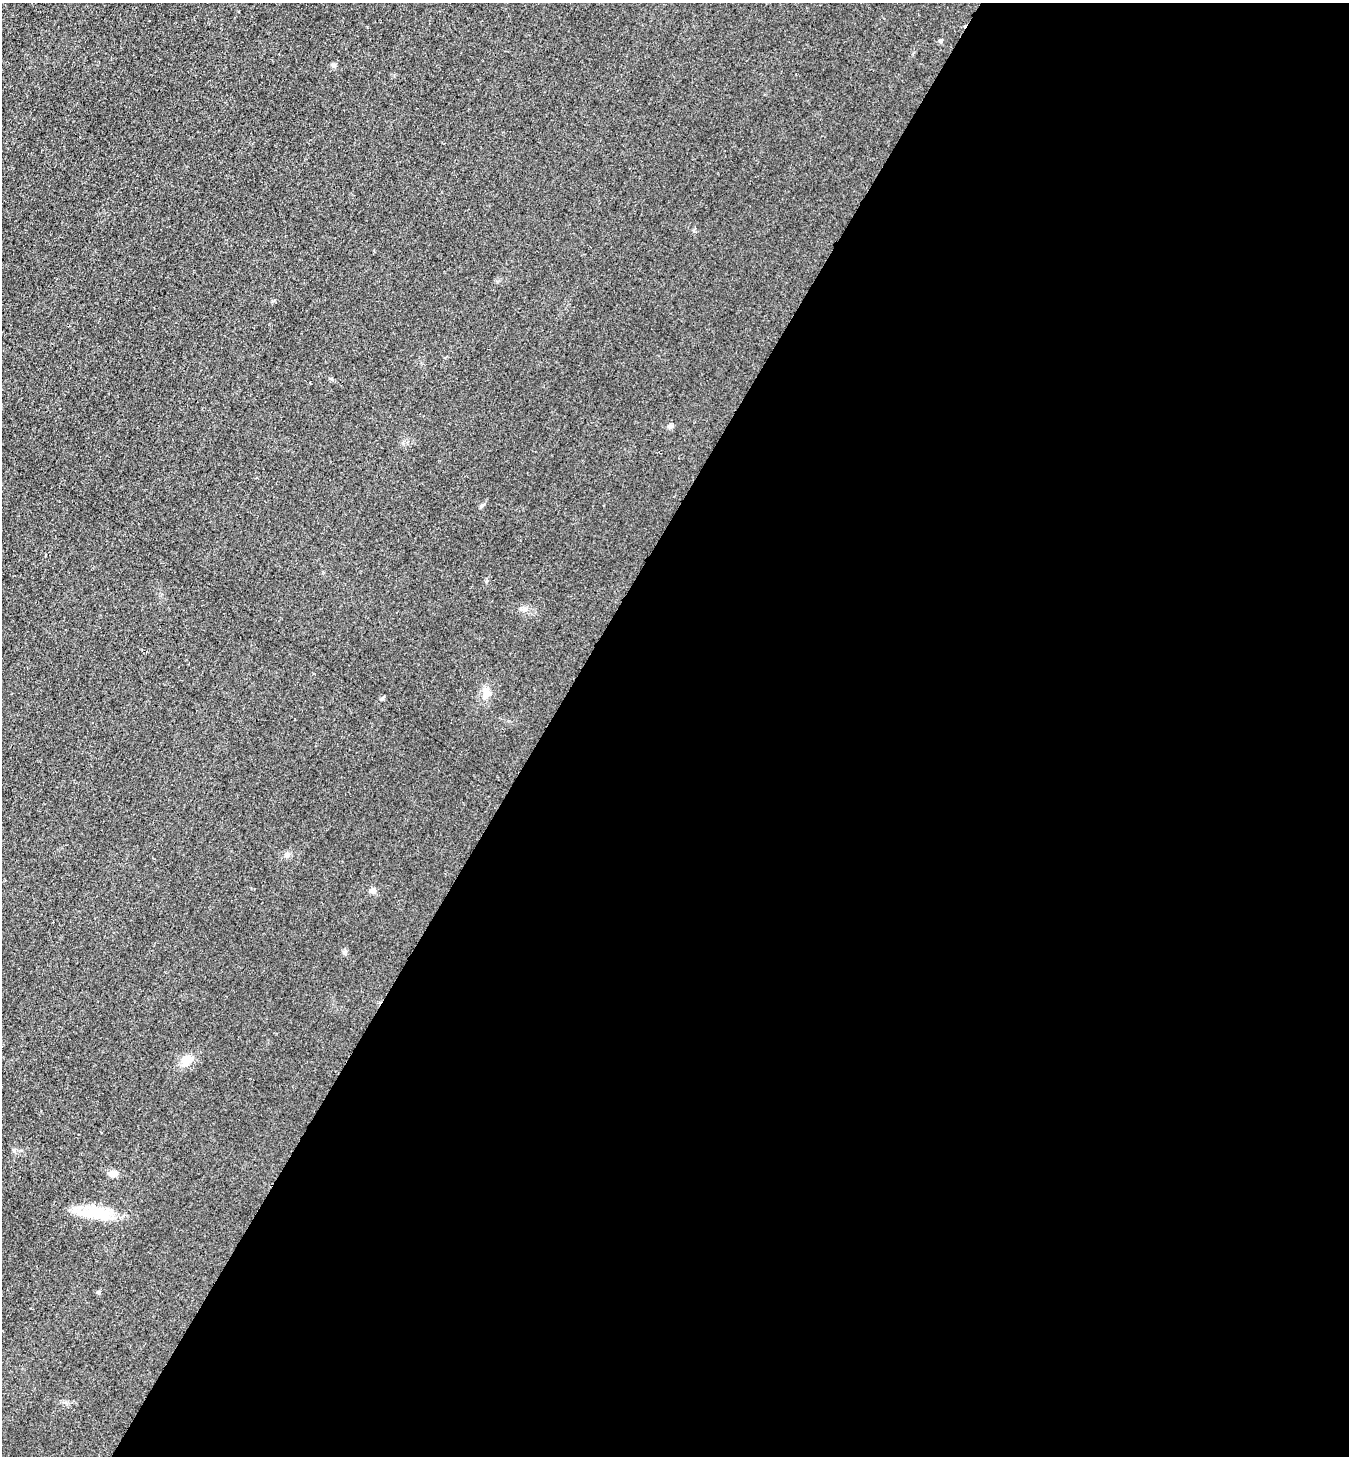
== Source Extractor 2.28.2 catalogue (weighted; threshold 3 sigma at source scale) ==
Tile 12 of 4 x 4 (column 4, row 3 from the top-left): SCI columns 4430-5776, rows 1654-3107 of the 6023 x 6034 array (HDU 1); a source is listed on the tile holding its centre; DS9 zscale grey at full resolution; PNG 1351 x 1458 px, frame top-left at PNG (2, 3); no overlay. Shown black and unused: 60% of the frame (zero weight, under 3 of 4 exposures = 2% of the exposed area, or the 3 px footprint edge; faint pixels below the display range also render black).
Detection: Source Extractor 2.28.2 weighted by HDU 2 'WHT'; one run over the whole footprint, this tile lists its part. Background 0.0262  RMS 0.0062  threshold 0.0281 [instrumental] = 3 sigma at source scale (4.5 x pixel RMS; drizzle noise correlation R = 1.50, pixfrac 1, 0.05/0.05 arcsec/px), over >= 5 px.
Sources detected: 12; all 12 listed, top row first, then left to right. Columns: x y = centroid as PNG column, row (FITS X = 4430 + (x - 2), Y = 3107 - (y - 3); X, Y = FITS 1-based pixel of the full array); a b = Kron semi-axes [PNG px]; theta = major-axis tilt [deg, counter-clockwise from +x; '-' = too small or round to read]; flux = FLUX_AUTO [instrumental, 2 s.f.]
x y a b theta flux
941 41 6 4 -2 1.2
333 65 7 5 -74 1.3
670 426 8 5 -9 1.4
482 505 6 4 19 0.94
525 609 9 6 -15 2.1
487 693 14 12 57 5.9
288 855 7 6 - 1.6
373 891 8 6 9 2.2
186 1061 18 12 35 6.6
14 1150 6 4 0 0.99
112 1173 12 8 -13 3.5
95 1212 37 17 -5 20
Unlisted compact peaks at least as high as the median listed source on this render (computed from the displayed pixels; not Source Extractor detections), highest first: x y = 98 1292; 382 699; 344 952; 486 581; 331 379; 273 301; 694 231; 66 1402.